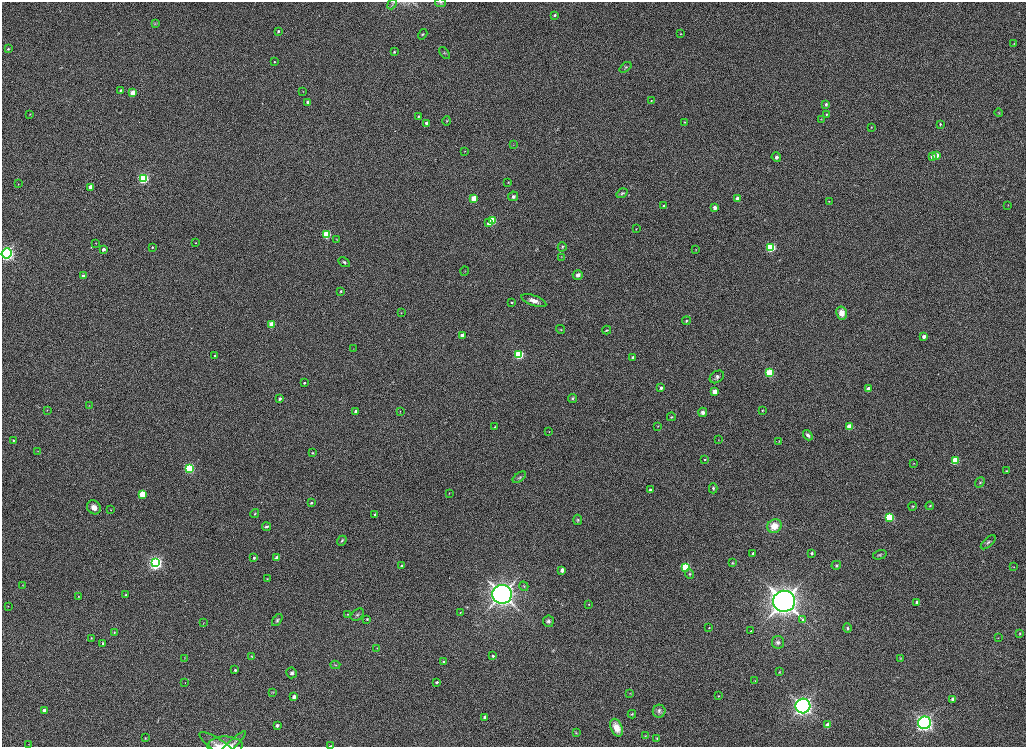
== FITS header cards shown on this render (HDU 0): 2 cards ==
NAXIS1  =                 2048
NAXIS2  =                 1489

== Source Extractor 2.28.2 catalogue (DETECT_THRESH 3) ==
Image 2048 x 1489 px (HDU 0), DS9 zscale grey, zoomed out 1/2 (1 PNG px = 2 x 2 image px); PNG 1028 x 749 px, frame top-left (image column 1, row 1489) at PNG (2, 2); each listed source drawn as its Kron ellipse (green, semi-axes under 4 px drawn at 4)
Background 1090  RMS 5.1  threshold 15.3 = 3 sigma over >= 5 px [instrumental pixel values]
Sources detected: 204; all 204 listed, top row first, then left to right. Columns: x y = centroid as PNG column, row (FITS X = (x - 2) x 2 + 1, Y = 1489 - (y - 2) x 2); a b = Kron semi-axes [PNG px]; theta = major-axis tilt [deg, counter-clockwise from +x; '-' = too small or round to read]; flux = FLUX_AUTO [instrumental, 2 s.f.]
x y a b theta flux
441 3 5 4 - 1.5e+03
392 4 5 2 - 8.6e+02
554 15 3 2 - 1.6e+03
155 23 3 2 - 6.6e+02
278 31 3 2 - 1.8e+03
423 34 5 3 - 1.3e+03
680 34 3 2 - 4.8e+02
1014 43 3 2 - 5.5e+02
8 49 4 3 - 1.3e+03
394 52 3 3 - 1.3e+03
444 53 7 3 -51 1.4e+03
274 62 3 2 - 7.8e+02
625 67 7 3 38 1.3e+03
120 90 3 2 - 1.0e+03
303 91 2 2 - 3.4e+02
133 93 3 3 - 2.4e+04
651 100 3 2 - 6.0e+02
308 102 3 2 - 3.0e+03
826 104 3 3 - 1.9e+03
999 112 4 3 - 9.8e+02
30 114 2 2 - 4.0e+02
826 114 3 3 - 1.1e+03
418 117 2 2 - 1.2e+03
821 119 3 2 - 3.8e+02
447 121 4 4 - 1.1e+03
685 122 3 3 - 8.1e+02
427 123 3 2 - 4.3e+03
940 124 3 3 - 1.2e+03
871 127 2 2 - 6.2e+02
513 145 3 2 - 4.9e+02
465 151 3 2 - 5.0e+02
936 155 3 3 - 1.5e+04
932 156 3 3 - 5.7e+03
776 157 5 4 - 3.0e+03
143 178 4 3 - 2.2e+05
508 182 3 2 - 7.0e+02
18 184 3 2 - 4.6e+02
90 187 3 3 - 1.3e+04
622 193 6 4 34 1.7e+03
513 196 5 5 - 2.4e+03
474 198 3 3 - 3.2e+04
737 199 3 3 - 9.3e+03
829 201 3 2 - 4.9e+02
663 205 3 2 - 1.1e+03
1008 205 3 2 - 5.1e+02
715 208 3 3 - 5.9e+03
492 221 3 3 - 5.6e+04
488 223 3 3 - 3.8e+03
636 229 2 2 - 4.3e+02
327 234 3 3 - 7.9e+04
336 239 3 3 - 5.5e+02
96 243 2 2 - 4.2e+02
196 243 3 3 - 7.8e+02
152 247 2 2 - 9.0e+02
562 247 4 4 - 1.3e+03
771 247 4 3 - 1.4e+05
103 249 3 2 - 4.7e+03
696 250 3 2 - 5.5e+02
6 253 5 5 - 3.4e+05
562 257 3 3 - 5.1e+02
344 262 6 4 -30 2.1e+03
465 271 4 1 - 4.0e+02
578 275 5 5 - 4.3e+03
83 276 3 3 - 5.4e+03
341 291 3 3 - 1.3e+03
534 301 13 5 -19 7.8e+03
511 302 3 2 - 1.1e+03
401 313 2 2 - 5.7e+02
841 313 6 5 - 1.1e+04
686 321 4 4 - 1.5e+03
272 324 3 3 - 2.8e+04
560 329 5 3 - 9.2e+02
607 330 4 3 - 1.2e+03
462 335 3 3 - 1.0e+04
924 337 3 3 - 5.9e+03
353 349 2 2 - 3.4e+02
519 355 4 3 - 1.4e+05
214 356 3 3 - 1.1e+03
633 357 3 3 - 3.1e+03
770 373 3 3 - 1.0e+05
717 377 8 5 34 3.5e+03
304 383 3 3 - 1.7e+03
661 388 3 3 - 3.3e+03
869 389 3 3 - 1.5e+04
715 392 3 3 - 1.6e+04
572 398 4 4 - 1.7e+03
280 399 3 3 - 2.8e+03
89 406 3 2 - 3.6e+02
47 410 3 3 - 6.1e+02
356 411 3 3 - 4.6e+03
400 411 3 2 - 4.5e+02
762 411 3 3 - 8.8e+02
703 412 4 4 - 4.6e+03
671 417 4 3 - 9.9e+02
658 426 2 2 - 5.2e+02
495 427 3 2 - 7.8e+02
850 427 3 3 - 3.7e+04
549 432 2 2 - 4.7e+02
808 435 5 3 - 3.1e+03
13 440 3 3 - 1.3e+03
719 440 2 2 - 4.2e+02
779 441 3 2 - 4.8e+02
38 451 2 2 - 3.8e+02
312 453 3 2 - 6.8e+02
705 460 2 2 - 8.8e+02
955 460 3 3 - 6.3e+04
914 463 3 2 - 4.1e+02
189 468 4 3 - 2.3e+05
1006 471 2 2 - 6.2e+02
519 477 8 3 38 1.6e+03
980 482 5 4 - 1.5e+03
713 488 5 3 - 1.6e+03
650 490 2 2 - 2.3e+03
449 493 2 2 - 4.7e+02
142 494 4 3 - 3.9e+04
311 503 2 2 - 1.6e+03
913 506 4 4 - 1.1e+03
930 506 4 3 - 1.1e+03
94 507 7 6 - 6.8e+03
111 510 3 2 - 5.8e+02
255 514 5 3 - 1.1e+03
375 514 2 2 - 1.2e+03
889 517 4 3 - 1.2e+05
578 520 5 4 - 1.5e+03
774 526 7 6 - 1.5e+04
267 527 5 3 - 2.3e+03
342 541 5 4 - 1.7e+03
988 542 9 4 42 2.7e+03
753 553 3 2 - 2.5e+03
812 553 3 2 - 2.4e+03
880 555 7 4 15 1.8e+03
254 558 3 3 - 1.9e+03
277 558 3 3 - 8.1e+03
155 563 4 4 - 5.0e+05
733 563 4 3 - 9.6e+02
836 565 5 4 - 1.4e+03
402 566 3 3 - 2.0e+03
686 567 4 3 - 1.3e+05
1013 567 3 2 - 5.3e+02
562 570 3 3 - 8.3e+03
690 574 5 4 - 1.7e+03
267 579 2 2 - 4.3e+02
23 585 3 2 - 5.9e+02
524 586 5 3 - 1.1e+03
502 594 10 9 - 7.1e+05
125 595 3 2 - 9.0e+02
78 597 4 3 - 8.0e+02
784 601 11 10 - 1.0e+06
917 602 3 3 - 3.5e+03
589 605 3 2 - 5.3e+02
8 606 3 2 - 4.2e+02
460 613 3 2 - 5.5e+02
348 614 3 3 - 7.7e+02
357 615 7 5 38 2.3e+03
367 619 3 2 - 1.0e+03
277 620 7 4 54 1.9e+03
803 620 4 3 - 3.9e+03
548 621 5 5 - 2.3e+03
203 623 4 2 - 5.1e+02
709 628 2 2 - 6.6e+02
847 628 4 3 - 1.5e+03
751 631 2 2 - 6.6e+02
114 632 2 2 - 7.3e+02
1020 633 4 2 - 8.9e+02
91 638 3 2 - 7.7e+02
998 638 2 2 - 3.5e+02
778 642 6 6 - 3.4e+03
102 643 3 2 - 1.2e+03
377 648 3 2 - 3.3e+02
493 656 3 2 - 1.9e+03
252 657 4 3 - 9.1e+02
184 658 3 2 - 3.7e+02
901 658 4 3 - 7.7e+02
444 662 4 4 - 1.4e+03
335 665 5 3 - 1.3e+03
235 670 2 2 - 1.3e+03
779 672 4 3 - 7.3e+02
292 673 5 5 - 3.2e+03
755 681 3 2 - 4.1e+02
437 682 3 2 - 1.1e+03
185 683 2 2 - 4.2e+02
273 693 4 2 - 8.2e+02
630 693 3 2 - 4.4e+02
718 696 3 2 - 7.8e+02
294 697 3 3 - 8.6e+03
953 699 3 2 - 5.2e+03
803 706 7 7 - 4.0e+05
44 710 3 2 - 3.9e+03
659 711 6 6 - 2.7e+03
632 714 4 3 - 1.0e+03
485 717 3 3 - 6.7e+03
925 723 6 6 - 3.6e+05
277 725 3 3 - 3.9e+03
828 725 3 3 - 1.3e+04
617 728 9 5 -66 1.2e+04
576 733 4 3 - 8.6e+02
645 736 3 2 - 5.7e+02
145 738 3 2 - 5.8e+02
657 738 3 2 - 7.3e+02
29 744 3 2 - 4.2e+02
218 745 22 6 -33 6.1e+03
231 745 20 4 44 4.6e+03
225 746 17 9 2 9.0e+03
330 746 3 1 - 1.1e+03
At the frame edge (FLAGS 8, measured only in part): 6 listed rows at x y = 441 3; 6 253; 218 745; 231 745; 225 746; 330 746